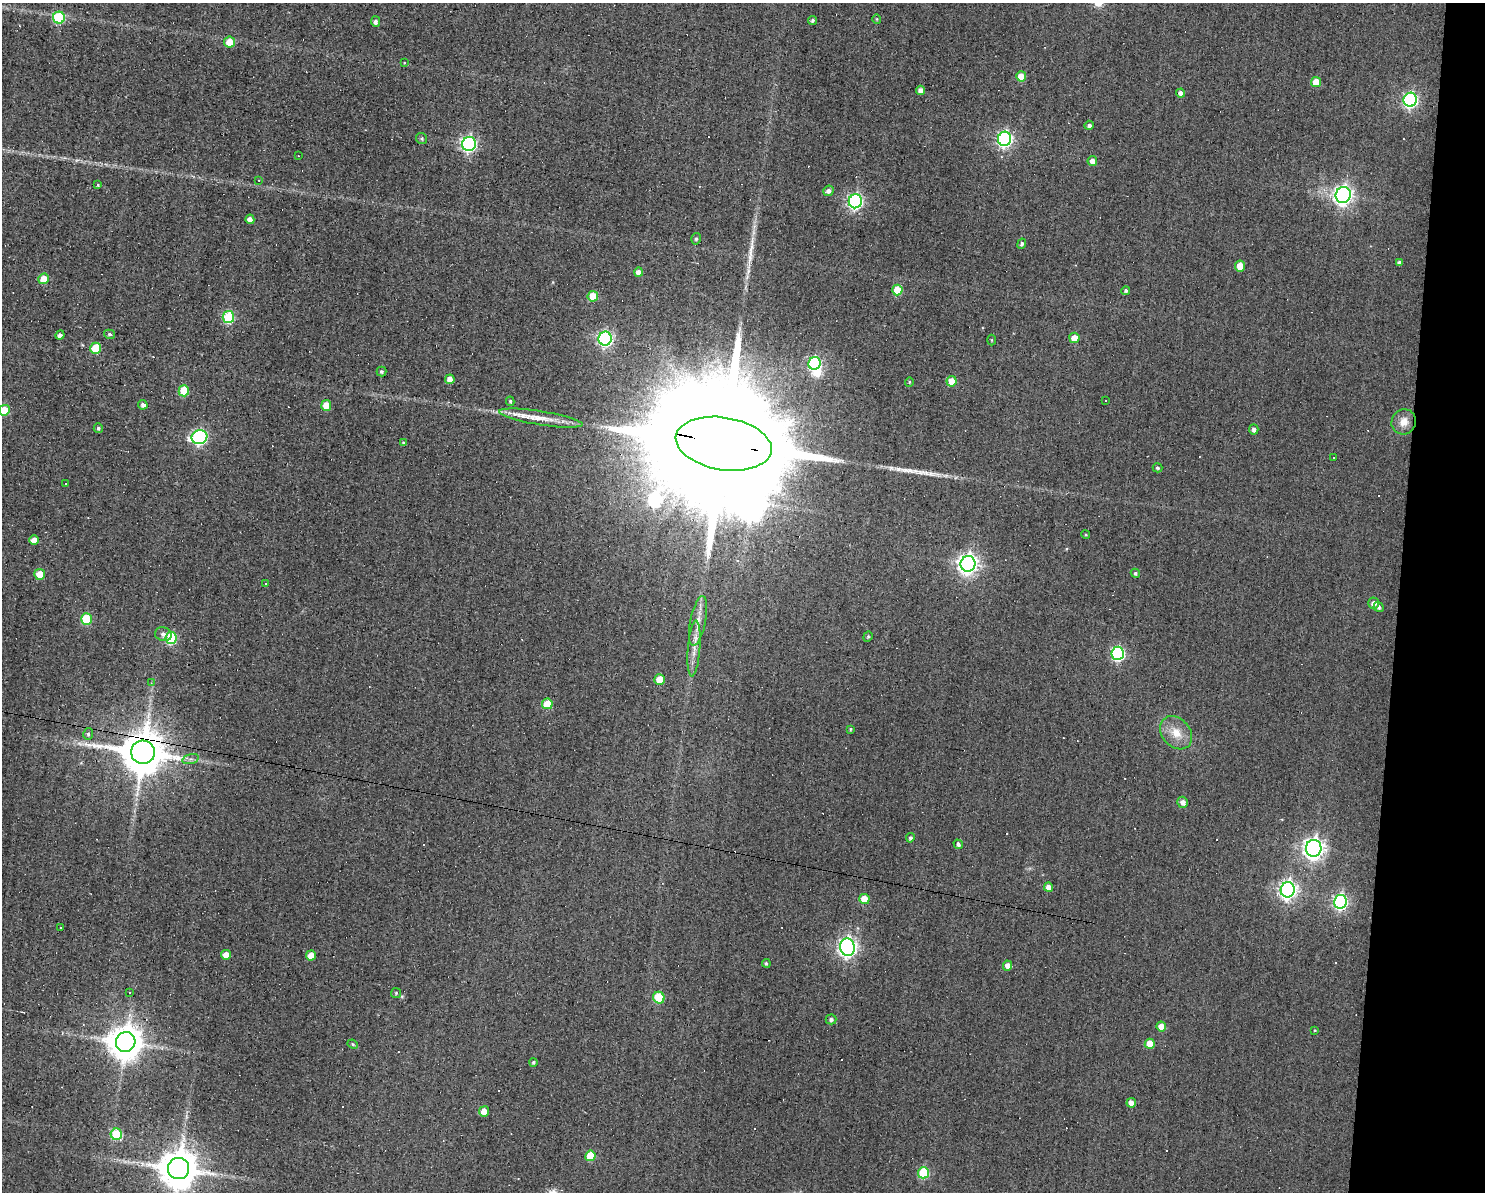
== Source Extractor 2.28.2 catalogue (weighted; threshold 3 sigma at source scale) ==
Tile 6 of 3 x 4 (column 3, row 2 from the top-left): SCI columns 3076-4558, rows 2383-3572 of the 4781 x 4763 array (HDU 1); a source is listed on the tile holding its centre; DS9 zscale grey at full resolution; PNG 1487 x 1194 px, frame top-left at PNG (2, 3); each listed source drawn as its Kron ellipse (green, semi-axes under 4 px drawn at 4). Shown black and unused: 6% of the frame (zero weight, under 3 of 4 exposures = <1% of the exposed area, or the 3 px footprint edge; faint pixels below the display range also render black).
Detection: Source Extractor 2.28.2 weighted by HDU 2 'WHT'; one run over the whole footprint, this tile lists its part. Background 0.0821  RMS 0.032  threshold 0.142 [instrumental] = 3 sigma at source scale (4.5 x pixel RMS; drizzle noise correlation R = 1.50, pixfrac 1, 0.05/0.05 arcsec/px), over >= 5 px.
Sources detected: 139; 1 too faint to see at this stretch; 2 inside a brighter object's white glare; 20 cosmic-ray / hot-pixel residue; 2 long thin detections or spike segments (spike, bleed or trail) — neither listed nor drawn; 1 inside a brighter listed object's ellipse — not listed separately; the other 113 listed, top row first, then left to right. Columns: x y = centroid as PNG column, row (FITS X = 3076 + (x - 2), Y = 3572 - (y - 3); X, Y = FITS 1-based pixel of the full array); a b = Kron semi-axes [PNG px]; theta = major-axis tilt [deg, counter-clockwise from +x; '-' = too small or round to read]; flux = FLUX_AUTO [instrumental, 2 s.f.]
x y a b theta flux
59 18 6 6 - 240
877 19 4 4 - 3.5
813 20 4 3 - 6.1
376 21 5 4 - 13
230 42 5 5 - 53
404 63 4 3 - 2.2
1021 76 5 5 - 50
1316 82 5 5 - 56
921 90 4 4 - 18
1181 93 4 4 - 14
1410 100 7 6 - 770
1089 125 5 4 - 8.4
422 139 6 5 - 5.8
1005 139 7 6 - 880
469 144 7 7 - 800
298 156 2 2 - 2.2
1092 161 5 4 - 25
259 180 2 2 - 2
98 185 3 3 - 3.7
828 191 5 5 - 13
1343 195 8 7 - 1600
855 201 7 6 - 840
250 219 4 4 - 17
696 239 6 4 74 5.3
1022 244 5 4 - 7.3
1399 263 4 4 - 9.3
1240 266 5 5 - 62
638 272 5 4 - 20
44 279 5 5 - 59
897 290 5 5 - 110
1126 291 4 4 - 7.1
593 296 5 5 - 77
228 317 6 5 - 260
109 334 5 4 - 6.4
60 335 5 4 - 11
1074 338 5 5 - 42
605 339 7 6 - 810
992 340 5 3 - 3
95 348 6 5 - 97
815 363 6 6 - 450
381 371 5 5 - 5.6
450 379 5 4 - 25
951 381 5 5 - 56
909 382 5 4 - 3.2
184 391 5 5 - 130
1105 400 3 3 - 5.7
510 401 5 4 - 4.8
143 405 5 4 - 11
326 405 5 5 - 46
4 410 5 5 - 83
541 418 42 7 -9 56
1404 422 13 12 - 35
98 428 5 4 - 5.9
1254 429 5 4 - 11
199 437 8 7 - 680
403 443 4 3 - 5.1
724 444 48 26 -9 330000
1333 457 3 2 - 5.8
1158 468 5 4 - 6.2
66 484 2 2 - 1.9
1086 535 4 3 - 2.9
34 540 5 4 - 29
968 564 8 7 - 1800
1135 573 5 4 - 5.2
40 574 5 5 - 58
265 583 2 2 - 2.5
1374 603 5 5 - 17
1379 607 5 4 - 8.6
86 619 5 5 - 140
698 621 25 7 78 40
163 634 8 7 - 14
868 637 5 4 - 4.3
171 638 6 5 - 250
694 649 28 6 86 35
1118 653 6 6 - 550
660 680 5 5 - 64
151 683 3 3 - 2.7
547 704 5 5 - 76
850 729 3 3 - 3.8
1176 733 18 14 -48 55
88 734 6 5 - 7.1
143 752 12 11 - 15000
191 759 8 5 14 9.5
1183 802 5 5 - 15
910 838 5 4 - 7.9
958 844 5 4 - 8.1
1314 848 8 7 - 2000
1048 887 4 4 - 23
1288 890 8 7 - 1400
864 899 5 5 - 68
1340 902 7 6 - 780
60 928 3 3 - 5.2
847 947 9 7 -77 1500
226 955 5 5 - 28
311 956 5 5 - 47
766 963 4 4 - 6.4
1008 966 5 4 - 24
129 992 4 3 - 2.5
396 993 5 5 - 4.1
659 998 6 5 - 130
831 1019 5 5 - 7.7
1161 1027 5 5 - 41
1315 1030 4 3 - 2.8
126 1042 10 9 - 7500
353 1044 5 4 - 4.5
1150 1044 5 5 - 53
533 1062 4 4 - 5.9
1131 1103 5 4 - 24
484 1111 5 5 - 37
116 1134 6 5 - 170
590 1156 5 5 - 98
178 1169 10 10 - 11000
923 1173 6 5 - 220
Overlapping masked pixels (flux is a lower limit): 2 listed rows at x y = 724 444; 143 752
Isophote crosses this tile's border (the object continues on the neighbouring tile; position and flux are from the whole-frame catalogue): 2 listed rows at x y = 4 410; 178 1169